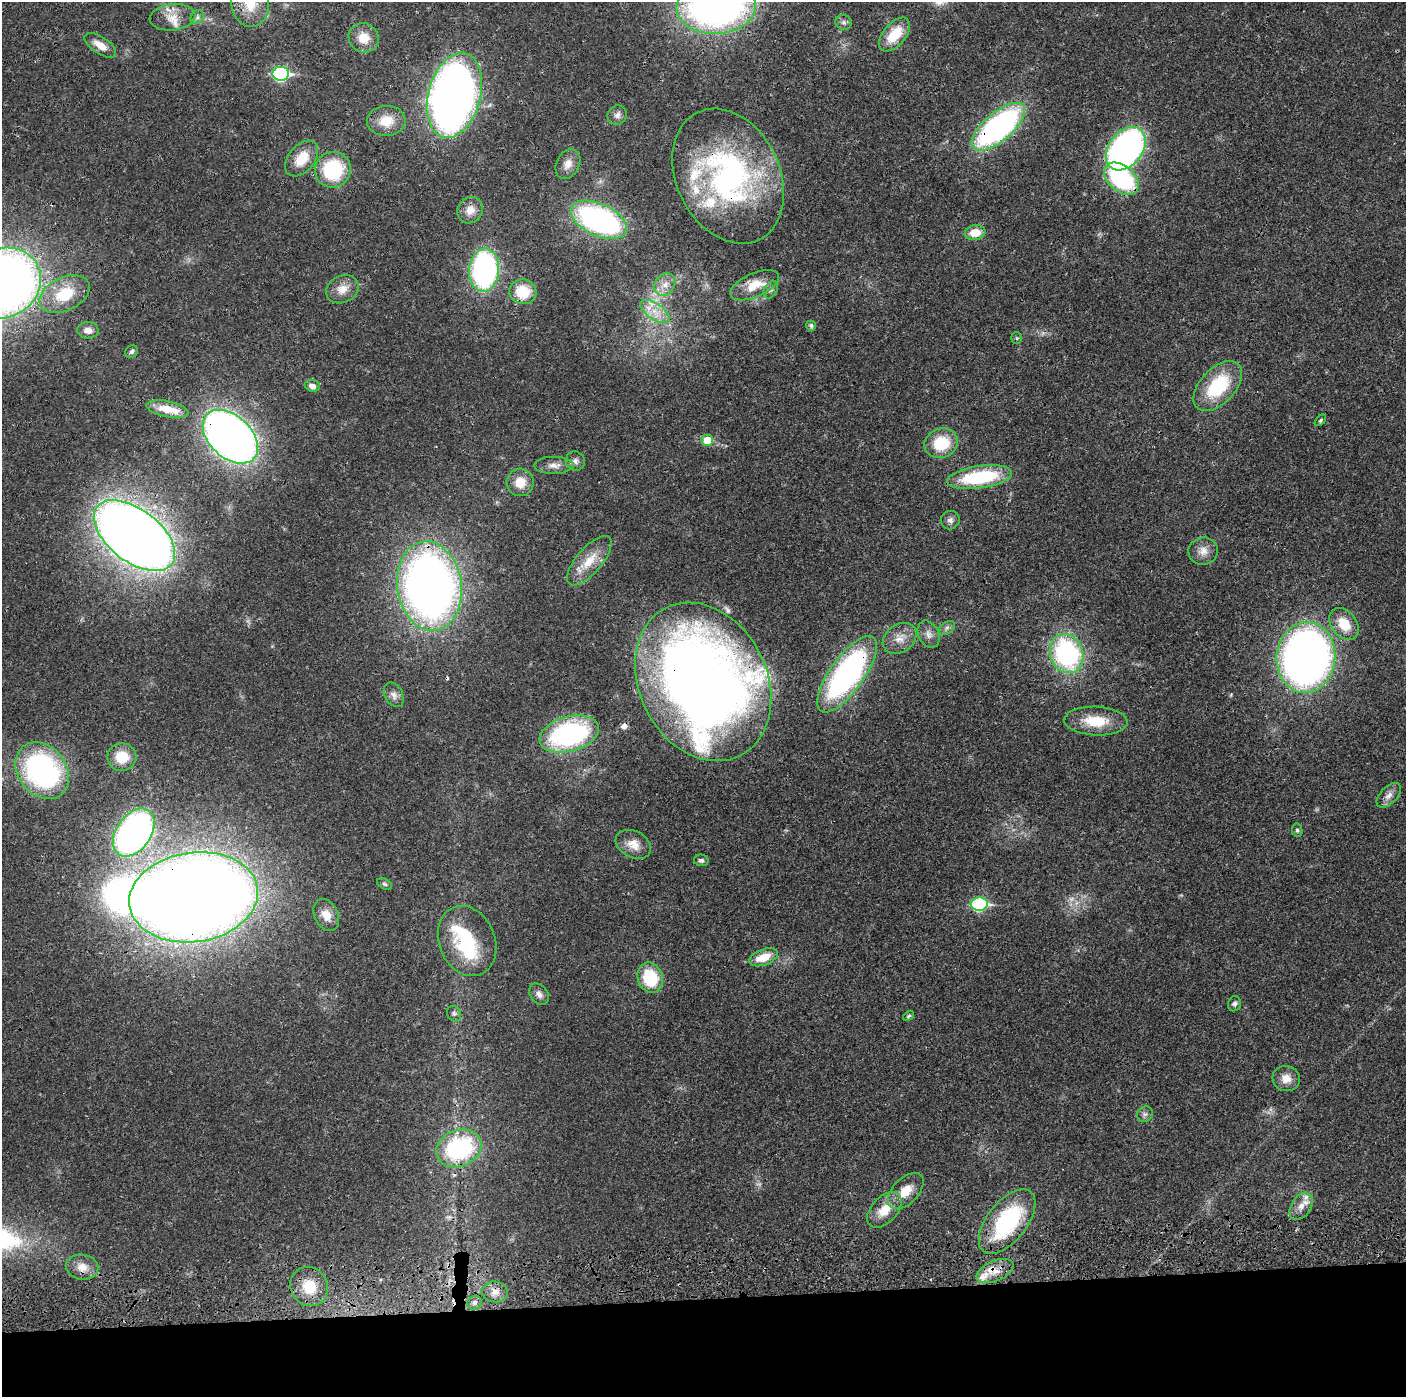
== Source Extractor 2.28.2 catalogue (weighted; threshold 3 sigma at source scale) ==
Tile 8 of 3 x 3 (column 2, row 3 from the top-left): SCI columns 1418-2821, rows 118-1512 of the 4236 x 4418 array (HDU 1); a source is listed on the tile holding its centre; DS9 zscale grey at full resolution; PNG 1408 x 1399 px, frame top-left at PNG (2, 2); each listed source drawn as its Kron ellipse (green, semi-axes under 4 px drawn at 4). Shown black and unused: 7% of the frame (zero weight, under 3 of 4 exposures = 6% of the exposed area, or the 3 px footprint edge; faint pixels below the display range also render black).
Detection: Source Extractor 2.28.2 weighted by HDU 2 'WHT'; one run over the whole footprint, this tile lists its part. Background 0.0183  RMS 0.0022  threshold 0.00972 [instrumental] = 3 sigma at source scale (4.5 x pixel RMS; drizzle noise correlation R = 1.50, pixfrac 1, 0.05/0.05 arcsec/px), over >= 5 px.
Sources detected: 105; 1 too faint to see at this stretch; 3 inside a brighter object's white glare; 2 cosmic-ray / hot-pixel residue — neither listed nor drawn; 7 inside a brighter listed object's ellipse — not listed separately; the other 92 listed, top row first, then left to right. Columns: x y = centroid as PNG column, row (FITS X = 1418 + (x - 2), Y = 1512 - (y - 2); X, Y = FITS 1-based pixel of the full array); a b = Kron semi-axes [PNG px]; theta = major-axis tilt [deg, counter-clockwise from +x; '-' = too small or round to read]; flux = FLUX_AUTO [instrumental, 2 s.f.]
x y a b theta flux
250 3 24 19 -84 6
716 7 39 26 3 110
172 17 23 13 6 3.7
197 17 7 6 - 0.63
844 22 8 7 - 0.71
894 35 20 11 50 6.4
364 38 15 14 - 3.5
100 45 18 8 -34 2.6
281 74 8 7 - 35
454 95 43 26 75 150
617 115 10 9 - 1.1
386 121 19 15 4 4.1
998 127 33 14 40 63
1126 149 24 17 52 79
302 158 20 13 51 5.2
568 164 16 11 61 2.1
333 170 18 17 - 16
728 176 71 51 -64 57
1121 179 20 13 -40 27
470 210 14 12 52 2.2
599 220 30 16 -25 54
975 233 10 7 9 3.6
484 270 21 15 85 52
4 283 38 34 32 220
665 284 12 9 59 1.9
755 285 26 12 24 4.7
342 289 17 13 26 2.7
771 290 9 6 59 0.72
523 292 14 12 -13 6.8
65 294 27 16 25 8.2
655 312 17 8 -34 2.7
811 325 5 5 - 0.49
88 330 11 8 -1 1.5
1017 338 5 5 - 0.31
132 352 7 6 - 0.54
312 386 8 6 -19 1.1
1218 386 30 17 46 14
168 409 21 8 -12 5.1
1320 420 7 4 46 0.37
230 437 32 21 -43 180
707 440 6 5 - 4.5
941 443 17 14 19 8.2
575 461 10 9 - 1
554 465 20 8 1 1.8
979 477 33 11 8 17
520 482 14 13 - 3.7
950 520 9 9 - 0.94
134 536 47 26 -38 330
1203 551 15 13 7 2.2
589 561 31 12 49 5
429 586 45 32 -82 170
1344 624 18 12 -52 5.1
947 628 9 5 36 0.69
929 634 14 10 -64 1.5
900 638 18 14 36 2.8
1067 654 20 16 -69 34
1306 657 36 29 85 150
847 674 45 17 54 58
703 682 83 64 -63 270
394 695 13 9 -60 1.2
1096 721 32 14 -2 7
569 734 30 17 16 38
122 757 14 13 - 5.1
42 771 31 24 -51 45
1389 795 15 8 46 1.4
1297 830 7 5 -77 0.42
134 833 26 17 55 94
633 844 19 13 -28 2.9
701 860 7 5 -11 0.57
384 884 8 5 -27 0.45
194 897 65 44 8 530
979 904 8 6 3 24
326 915 17 11 -65 2.7
467 941 36 28 -67 15
764 957 15 8 21 4.1
650 978 16 12 -70 10
539 994 12 8 -53 1.1
1234 1004 7 6 - 0.61
454 1014 8 6 -55 0.55
909 1016 6 4 39 0.31
1286 1078 14 12 -16 2.3
1145 1114 8 7 - 0.76
459 1148 23 18 21 26
906 1191 22 12 45 4
1301 1206 15 10 56 2.1
884 1210 21 13 47 4.4
1007 1222 38 20 52 25
82 1267 16 12 -10 2.5
995 1271 20 10 23 3.1
309 1286 20 18 -56 6.5
495 1292 13 10 -5 1.9
474 1303 7 6 - 0.74
Overlapping masked pixels (flux is a lower limit): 11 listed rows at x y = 998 127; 728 176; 1121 179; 4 283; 230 437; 134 536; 847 674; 703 682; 194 897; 1007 1222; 995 1271
Isophote crosses this tile's border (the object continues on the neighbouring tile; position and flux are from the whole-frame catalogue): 3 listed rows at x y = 250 3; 716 7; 4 283